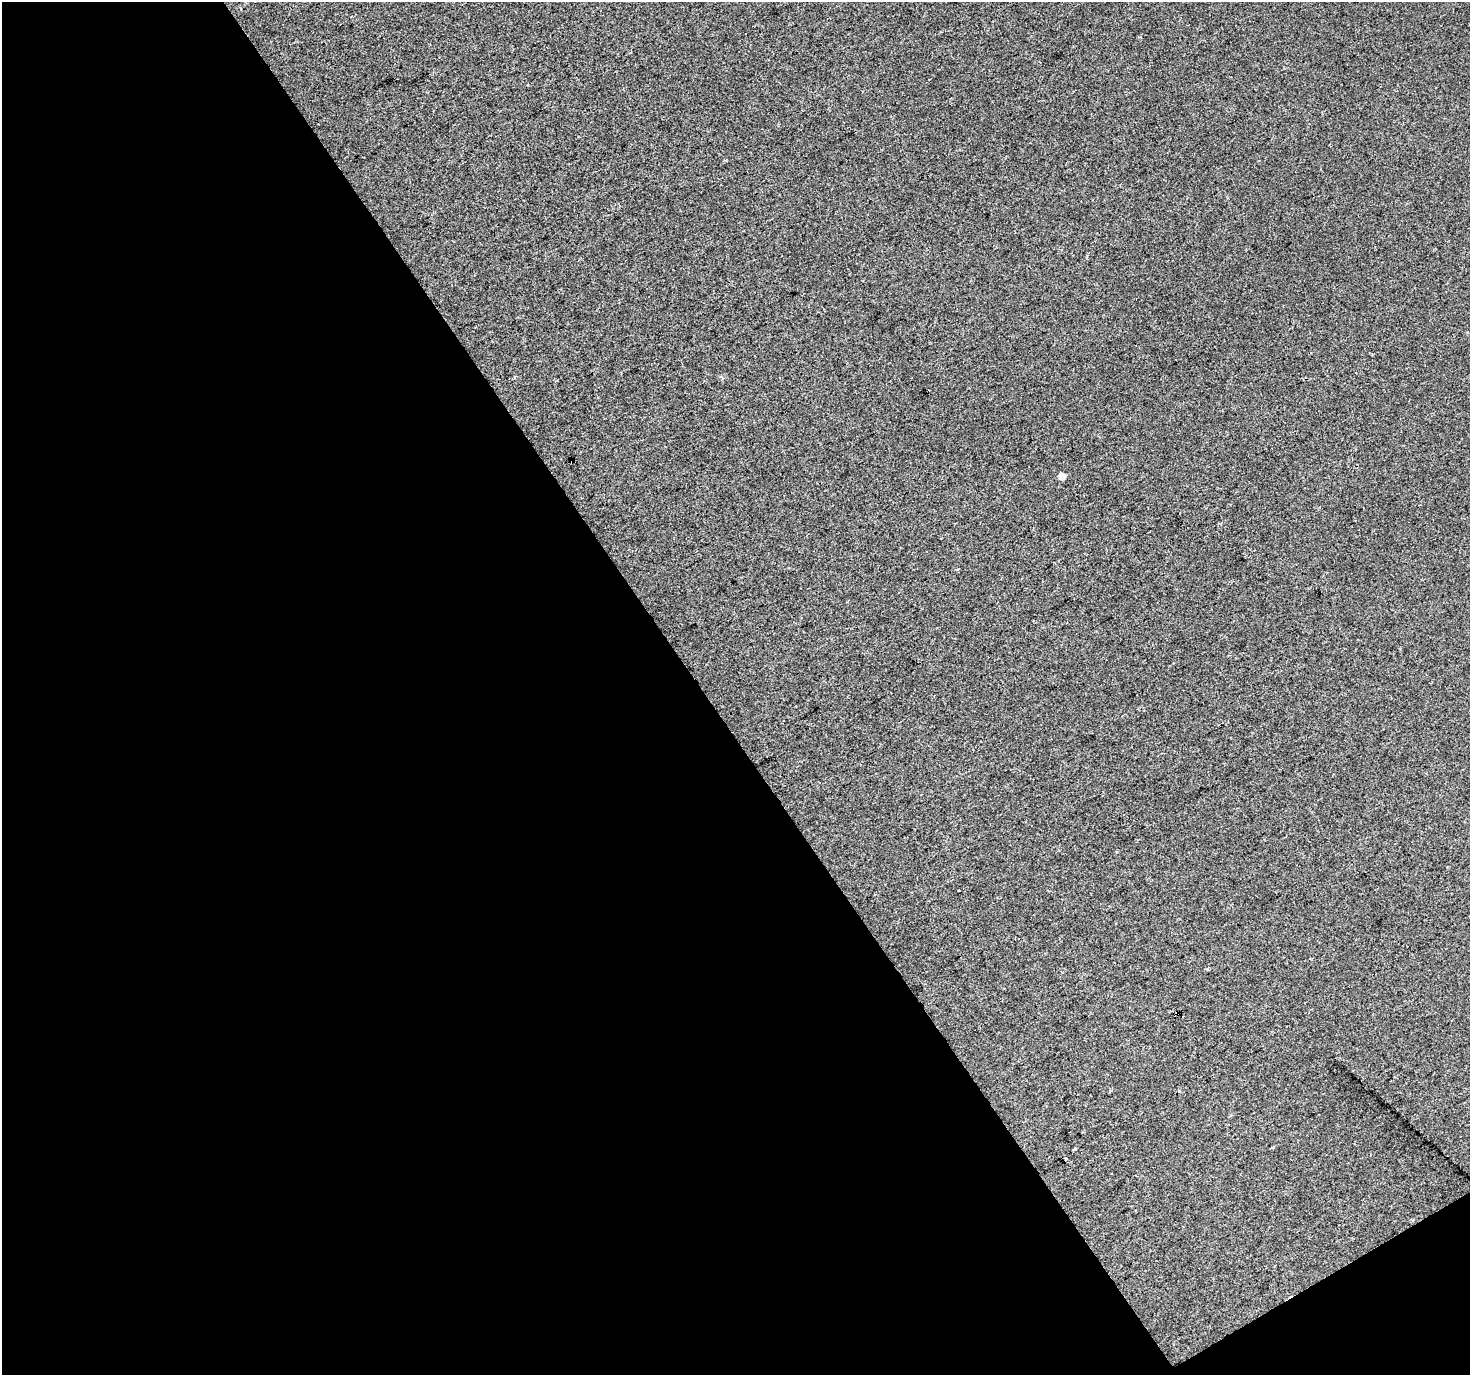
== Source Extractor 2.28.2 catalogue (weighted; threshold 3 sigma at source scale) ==
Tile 3 of 2 x 2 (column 1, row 2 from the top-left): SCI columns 1-1468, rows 85-1457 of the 2936 x 2896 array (HDU 1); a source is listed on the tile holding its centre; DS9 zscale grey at full resolution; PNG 1472 x 1377 px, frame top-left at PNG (2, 2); no overlay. Shown black and unused: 49% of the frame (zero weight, under 2 of 3 exposures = <1% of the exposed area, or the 3 px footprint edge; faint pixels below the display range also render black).
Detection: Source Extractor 2.28.2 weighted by HDU 2 'WHT'; one run over the whole footprint, this tile lists its part. Background 0.0319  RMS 0.0085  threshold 0.0381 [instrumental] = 3 sigma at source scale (4.5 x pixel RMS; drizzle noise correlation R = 1.50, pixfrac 1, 0.0396/0.0396 arcsec/px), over >= 5 px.
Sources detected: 7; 1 cosmic-ray / hot-pixel residue — not listed; the other 6 listed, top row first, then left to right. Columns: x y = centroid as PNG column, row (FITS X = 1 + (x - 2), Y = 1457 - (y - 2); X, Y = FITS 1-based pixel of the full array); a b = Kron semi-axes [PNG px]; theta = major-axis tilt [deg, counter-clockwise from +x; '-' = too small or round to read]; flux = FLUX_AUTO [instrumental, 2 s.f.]
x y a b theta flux
726 160 5 2 - 0.8
1062 476 6 5 - 5.9
1208 968 4 3 - 1.1
1179 1090 3 3 - 1.3
1075 1149 3 3 - 5.6
1065 1158 3 3 - 12